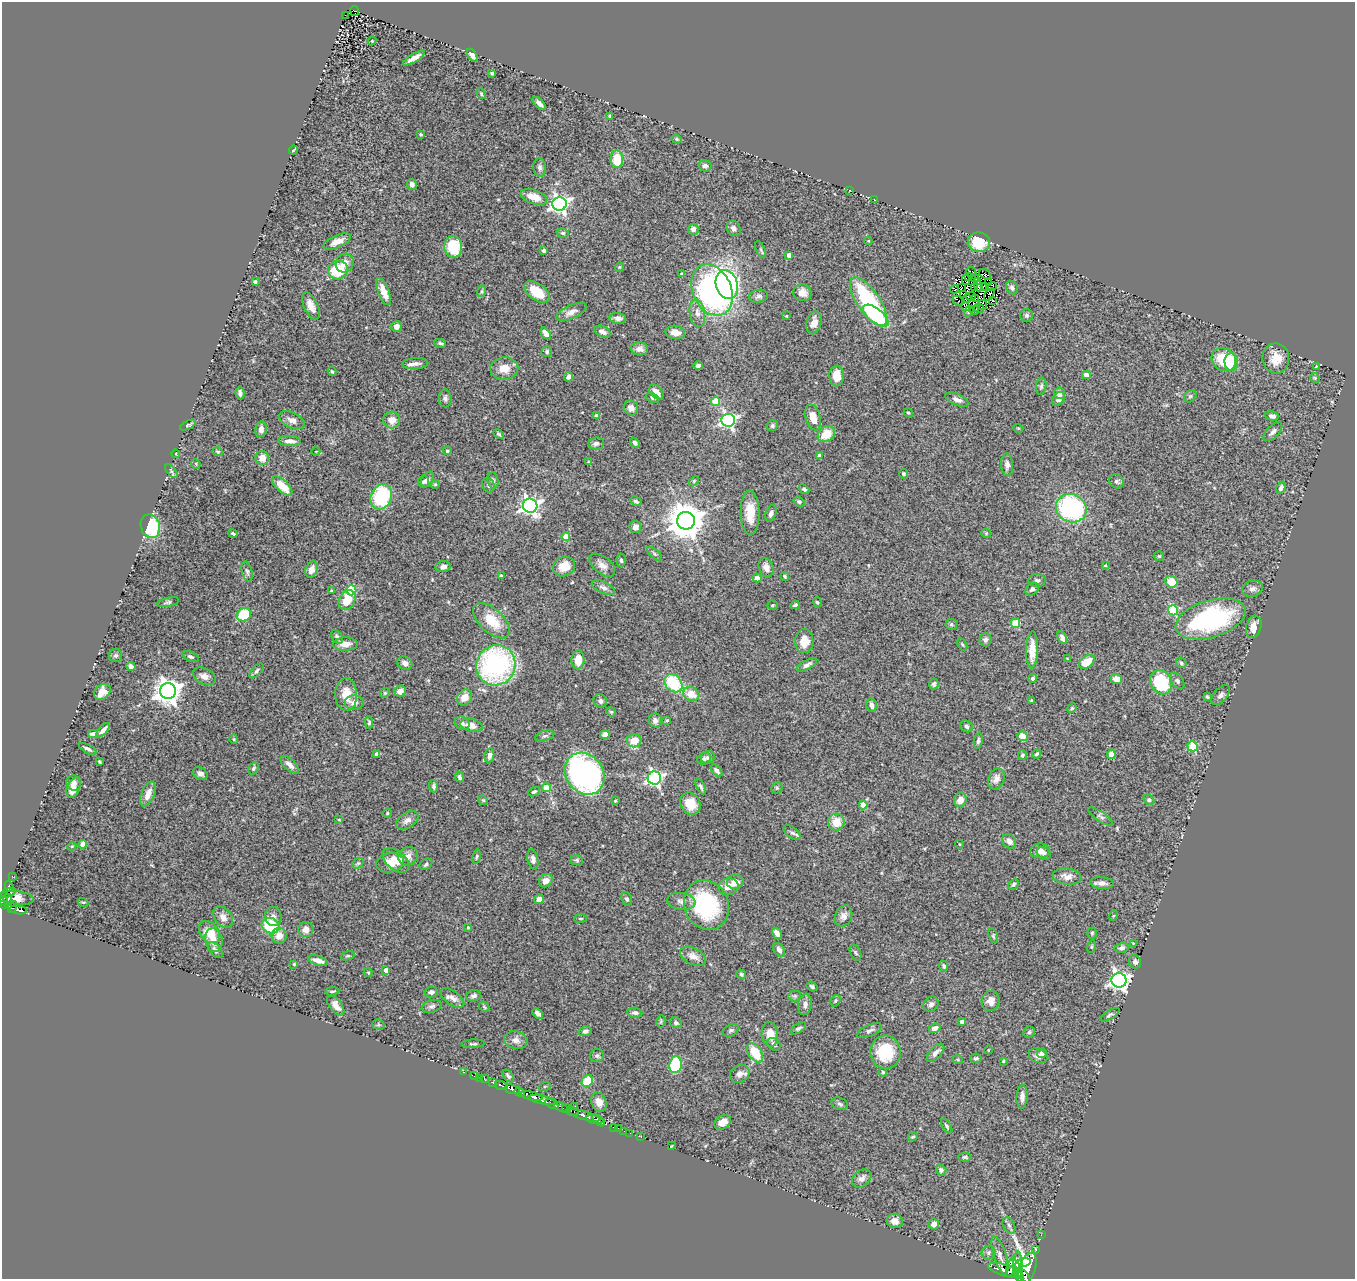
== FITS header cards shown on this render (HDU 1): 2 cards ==
NAXIS1  =                 1353
NAXIS2  =                 1277

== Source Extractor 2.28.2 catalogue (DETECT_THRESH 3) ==
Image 1353 x 1277 px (HDU 1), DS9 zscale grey, 1 PNG px = 1 image px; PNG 1357 x 1281 px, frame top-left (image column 1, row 1277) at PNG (2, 2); each listed source drawn as its Kron ellipse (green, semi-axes under 4 px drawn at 4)
Background 0.872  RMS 0.057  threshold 0.171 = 3 sigma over >= 5 px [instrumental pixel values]
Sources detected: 449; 9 with non-positive FLUX_AUTO (blend fragments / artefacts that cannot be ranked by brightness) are neither listed nor drawn; the other 440 listed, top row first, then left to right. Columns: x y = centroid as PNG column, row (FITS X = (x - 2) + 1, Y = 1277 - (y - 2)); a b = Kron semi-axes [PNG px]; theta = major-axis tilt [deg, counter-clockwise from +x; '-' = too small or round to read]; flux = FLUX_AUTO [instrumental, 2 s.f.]
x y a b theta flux
355 11 5 3 - 4.1
345 15 3 2 - 2.7
372 41 4 4 - 3.7
472 55 7 4 -57 17
414 58 12 4 31 26
492 73 3 3 - 5.4
481 94 6 3 -64 5
539 104 8 4 -45 16
610 116 3 3 - 4.5
421 134 4 4 - 6.5
677 139 5 4 - 5.3
293 150 4 2 - 3.4
617 159 9 6 -89 93
705 166 6 5 - 12
540 167 9 6 -85 13
412 184 5 5 - 16
850 190 2 2 - 2.1
534 197 14 7 -17 48
874 199 2 2 - 2.5
559 204 7 7 - 1400
734 228 8 6 -59 14
693 229 5 5 - 18
563 233 6 4 -13 7.9
337 241 14 6 23 30
868 241 4 4 - 4
979 242 11 9 -7 100
453 247 11 9 -84 130
760 249 9 4 -65 6.6
544 251 3 3 - 13
789 255 4 4 - 22
345 263 10 8 53 30
619 267 5 4 - 4
338 270 10 9 - 140
971 272 5 4 - 3.4
682 274 4 3 - 12
985 274 6 4 -35 4.5
969 277 3 2 - 1.6
975 278 3 2 - 3.8
966 280 5 2 - 1.5
977 281 2 2 - 4
255 282 3 3 - 8.5
989 283 2 2 - 4.9
727 284 15 11 -73 620
978 286 5 3 - 5.3
984 286 4 2 - 9
975 287 3 2 - 5.3
992 287 5 3 - 2.6
962 288 4 2 - 5
1012 288 7 5 -58 9.8
955 289 4 2 - 1.6
712 290 27 19 -65 960
482 291 6 4 71 5.8
384 292 14 5 -69 45
537 292 14 8 -36 78
802 293 9 8 - 28
989 294 7 2 56 5.9
963 295 3 2 - 7.3
759 296 9 6 9 11
971 296 5 2 - 9.7
967 298 3 2 - 4.9
975 298 3 2 - 3.6
958 301 5 2 - 12
993 301 3 2 - 6.7
869 302 28 11 -56 390
983 305 5 3 - 4.4
311 306 14 7 -65 30
966 307 3 2 - 9.7
979 308 5 3 - 4
974 310 5 2 - 2
969 311 5 2 - 3.8
571 312 16 6 24 24
697 313 14 7 -81 26
1027 315 6 6 - 8.7
786 316 3 2 - 3.5
876 316 15 7 -38 380
618 318 8 5 -6 17
814 323 12 7 77 28
397 326 5 5 - 21
602 332 9 5 -21 19
675 332 10 6 -9 27
546 333 6 4 -52 33
440 343 6 3 -13 7.1
639 349 9 6 -8 21
547 352 5 5 - 7.4
1276 358 15 13 -81 55
1224 360 13 11 -37 130
1231 362 9 6 -86 140
415 364 13 5 2 19
698 365 5 3 - 12
1316 366 3 2 - 2.6
504 368 14 11 3 47
332 371 4 3 - 4.4
1086 375 4 4 - 28
837 376 10 7 -89 51
569 377 5 4 - 9.9
1315 378 5 4 - 4.9
1041 386 8 5 82 7.9
656 392 8 5 -49 32
240 393 6 4 -84 11
1060 393 6 5 - 21
1190 396 7 5 44 6.3
445 398 9 6 -90 11
652 398 7 4 -27 7.5
1058 399 7 5 51 17
957 400 12 5 -23 16
716 401 4 4 - 100
631 408 8 7 - 21
908 413 5 4 - 5.4
597 416 4 4 - 15
1272 416 7 4 -12 15
813 417 13 7 -75 49
292 420 14 7 -25 24
392 420 8 8 - 37
728 420 7 6 - 870
188 425 9 4 25 7.1
772 426 6 5 - 7.4
1018 428 5 3 - 3.3
261 429 8 6 80 18
1273 432 12 6 45 17
499 434 6 3 -45 6.1
826 434 9 7 37 75
290 441 11 5 -3 23
596 443 8 6 7 12
635 443 6 4 -48 9.4
316 451 4 3 - 2.5
447 451 4 4 - 6.2
217 452 5 4 - 5.2
176 454 4 3 - 2.5
819 455 4 4 - 16
262 458 7 6 - 40
588 462 4 3 - 3.1
196 464 5 4 - 3.4
1007 465 11 6 -87 17
171 471 8 4 -52 7.4
903 474 5 4 - 6.6
427 479 8 5 56 13
493 481 8 5 -79 12
694 481 6 4 46 4.5
1116 481 7 6 - 9.3
423 482 6 5 - 9
435 484 5 4 - 4.7
488 485 7 6 - 9.2
282 486 13 6 -43 83
1281 488 6 4 60 9.6
804 489 6 4 -41 7.5
381 497 13 10 66 300
636 501 6 4 -29 7.9
799 502 6 4 -38 6
530 506 7 7 - 1600
1071 508 16 14 -29 540
750 513 22 9 -89 69
771 513 8 5 68 14
686 521 9 9 - 10000
150 526 12 9 -74 230
635 527 6 6 - 25
233 533 4 3 - 6.5
986 533 5 4 - 4
566 536 4 4 - 51
655 554 9 4 -41 6.9
1159 556 5 5 - 5.7
621 560 6 4 -87 7.3
602 565 15 8 -39 27
1105 565 3 2 - 4.2
564 566 11 9 26 57
443 567 7 5 6 15
766 568 10 7 -72 23
311 570 8 6 70 29
247 572 10 5 -75 11
501 576 3 3 - 5.9
785 576 4 4 - 6.5
757 578 4 4 - 32
1037 580 8 6 -2 9.7
1171 582 6 5 - 63
603 587 12 6 -23 16
1032 589 7 5 36 9.2
1252 589 11 8 15 16
351 590 5 5 - 240
331 591 4 3 - 4.4
347 600 10 8 62 79
168 602 11 4 12 8.3
817 602 5 4 - 5.7
773 605 5 4 - 4.8
795 605 4 3 - 5.9
1173 610 5 4 - 220
244 615 7 6 - 150
1211 619 36 18 16 560
492 621 22 12 -43 91
1016 623 4 4 - 160
951 624 6 5 - 5.8
1254 627 11 7 74 38
337 637 7 5 -55 12
1062 638 7 4 -60 19
985 640 7 6 - 11
804 641 12 9 89 50
345 644 12 6 1 32
962 644 6 4 -59 4.9
1032 650 18 6 88 59
116 655 6 6 - 7.9
190 657 8 5 -22 9.6
1067 658 4 2 - 2.6
578 660 9 6 88 44
1087 662 9 6 36 70
405 663 8 6 -31 19
1181 663 6 4 -47 5.8
496 665 20 19 - 710
807 665 11 4 29 14
131 666 5 4 - 16
256 671 9 5 48 9
204 676 12 8 -27 22
1033 678 4 4 - 6.8
1116 679 6 5 - 36
1177 681 9 5 -52 9.7
1161 682 13 10 -60 240
673 683 10 8 -45 200
934 684 5 5 - 7.9
168 691 8 8 - 3800
400 691 6 5 - 27
102 692 9 7 42 39
385 693 5 4 - 4.8
346 694 16 11 -88 64
691 694 8 7 - 50
1221 695 12 6 50 14
465 697 8 7 - 37
1207 697 4 3 - 5.2
1032 700 3 2 - 4.3
600 701 7 6 - 14
354 703 9 7 3 29
871 705 7 5 -75 18
1072 708 5 4 - 4.3
611 712 5 4 - 4.9
655 720 7 6 - 14
667 720 3 3 - 4.4
369 722 6 4 -85 6.5
462 723 8 6 -35 11
471 725 11 6 -12 31
966 726 6 5 - 9.1
103 730 8 4 48 16
93 734 5 4 - 21
605 734 5 4 - 20
545 736 10 5 15 9.4
1022 736 5 5 - 42
234 739 4 4 - 4.4
634 741 7 6 - 58
978 741 8 4 81 9.6
1192 746 5 5 - 190
88 749 9 4 -28 10
377 754 4 4 - 25
1037 754 4 3 - 6.7
1111 754 4 4 - 72
489 755 7 4 79 16
1022 755 5 4 - 7.5
708 757 7 6 - 9.1
704 759 7 5 23 7.7
99 762 3 3 - 4
290 765 11 5 -42 21
254 768 6 5 - 8.1
717 770 7 4 -47 14
200 774 8 6 -31 14
585 774 22 18 -53 1200
459 777 5 4 - 9
654 778 7 6 - 970
996 779 11 8 67 22
74 783 8 7 - 21
434 786 6 4 -87 7.9
701 787 8 3 -63 7.6
73 788 11 6 69 36
546 788 4 4 - 82
777 788 6 5 - 5.5
534 792 6 4 26 6.8
148 794 13 6 67 33
483 800 5 4 - 3.9
960 800 7 6 - 34
1149 800 5 5 - 7.7
615 801 3 2 - 3.6
690 804 11 9 -61 58
863 805 4 4 - 45
387 813 5 4 - 4.1
1101 816 15 5 -33 12
339 819 3 2 - 3.3
407 820 12 7 32 20
836 822 8 8 - 60
792 833 9 5 -37 9.1
1009 841 8 6 -47 23
83 844 4 4 - 53
959 844 4 3 - 2.7
72 846 4 3 - 3.2
1040 851 10 7 3 24
1044 853 7 6 - 13
408 856 10 9 - 22
477 857 7 4 80 5.6
533 859 10 5 -77 14
396 860 15 9 -39 50
577 860 6 5 - 6.6
358 863 6 4 42 6.4
390 863 14 10 10 62
426 864 7 5 36 8.8
12 876 3 2 - 8.2
1067 877 14 8 -8 28
546 881 7 6 - 20
735 882 8 7 - 28
1102 883 12 6 -5 19
1013 884 6 4 46 7
9 886 5 3 - 44
729 887 10 8 12 36
8 893 7 4 22 82
17 898 17 6 -8 59
7 899 5 3 - 110
539 899 5 4 - 23
627 899 7 5 -68 8.6
4 901 4 3 - 430
681 901 14 8 -8 23
83 902 5 3 - 3.4
4 904 4 3 - 290
9 905 4 3 - 93
706 905 25 22 -67 350
12 907 6 3 75 120
18 910 9 3 -8 240
273 916 9 8 - 18
844 916 11 8 68 19
1113 916 5 3 - 3.8
223 917 12 8 -53 21
580 918 6 3 8 3.7
271 926 9 7 -22 160
468 927 4 3 - 3.8
306 929 7 7 - 29
209 932 12 9 -50 78
777 933 6 4 -57 23
1092 933 5 4 - 5.5
279 936 8 7 - 33
993 936 7 4 -70 5.8
214 940 12 8 -77 30
1133 943 3 3 - 2.4
1091 947 6 4 74 5.8
1122 948 7 4 12 13
215 950 9 5 -52 12
779 950 7 5 -55 15
856 953 8 5 -66 7
348 956 7 4 18 5.2
693 956 14 8 -28 27
318 960 10 4 -18 27
1135 962 7 6 - 14
294 964 4 4 - 4.4
944 966 5 4 - 8.2
386 970 4 4 - 25
368 972 4 3 - 3.4
741 974 5 4 - 5.5
1119 980 7 7 - 1600
812 987 6 4 -33 7.3
332 991 7 3 9 4.5
431 992 6 5 - 12
474 996 7 5 21 10
795 996 6 5 - 7
452 998 14 6 -35 22
836 1001 6 4 58 5.1
991 1001 10 9 - 30
805 1004 11 6 82 20
931 1004 8 7 - 13
336 1006 11 6 -51 29
432 1006 10 6 16 11
484 1007 6 4 -46 5
538 1013 6 3 -41 14
635 1013 7 5 -8 11
1110 1015 11 4 31 7.8
661 1021 6 4 79 5.1
962 1022 4 4 - 21
676 1023 6 5 - 8.6
378 1024 6 5 - 5.7
798 1028 9 4 32 8.1
935 1028 6 4 25 17
731 1030 8 5 27 9.2
585 1031 6 5 - 11
869 1031 13 5 24 13
1029 1032 6 5 - 7.6
770 1034 12 8 -85 43
516 1040 12 8 -13 22
473 1044 11 3 3 6.9
774 1044 7 6 - 12
988 1050 4 3 - 2.7
885 1052 16 15 - 140
755 1053 11 6 -57 110
936 1053 11 5 47 20
1042 1053 5 4 - 20
597 1056 7 6 - 8
1038 1056 10 6 -25 16
976 1058 6 4 7 6.8
958 1060 5 3 - 3.8
1003 1061 4 3 - 4.6
675 1065 8 6 81 210
463 1072 3 2 - 12
883 1072 4 4 - 6.3
740 1074 10 8 34 22
474 1076 4 3 - 44
508 1076 7 4 -54 7.5
480 1078 2 2 - 15
484 1079 4 3 - 42
587 1081 6 5 - 98
493 1082 4 3 - 130
501 1086 6 3 -23 190
545 1086 6 4 19 3.7
512 1089 8 4 -15 1500
519 1092 6 3 -22 550
532 1096 11 4 -12 3000
1022 1097 12 5 88 18
543 1100 15 4 -10 730
599 1102 10 7 -69 29
552 1104 7 3 -29 440
840 1104 8 6 -21 10
561 1107 7 3 -28 430
575 1107 2 2 - 41
566 1108 4 3 - 210
572 1111 6 3 -17 54
584 1115 17 3 -16 2000
595 1119 8 4 -9 700
599 1120 7 3 -43 630
723 1122 9 6 31 32
947 1126 8 4 -57 6
613 1127 3 2 - 21
618 1128 2 2 - 21
624 1131 2 2 - 6.5
630 1133 2 2 - 2
641 1137 2 2 - 15
913 1137 5 3 - 4.9
671 1146 3 2 - 2.9
965 1157 6 4 -1 5.5
941 1170 5 5 - 9.2
862 1178 11 8 40 18
895 1221 8 7 - 24
934 1224 5 5 - 23
1009 1225 9 5 -63 11
1041 1235 2 2 - 11
1036 1250 3 2 - 21
989 1253 7 6 - 9.9
1000 1255 20 6 -72 22
1024 1262 6 3 5 800
1018 1265 14 4 -87 920
1011 1267 10 4 73 800
1027 1269 16 8 70 6300
1005 1270 17 5 -16 3200
1018 1275 7 3 -55 950
1023 1275 9 3 -45 1800
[9 non-positive-flux detections neither listed nor drawn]